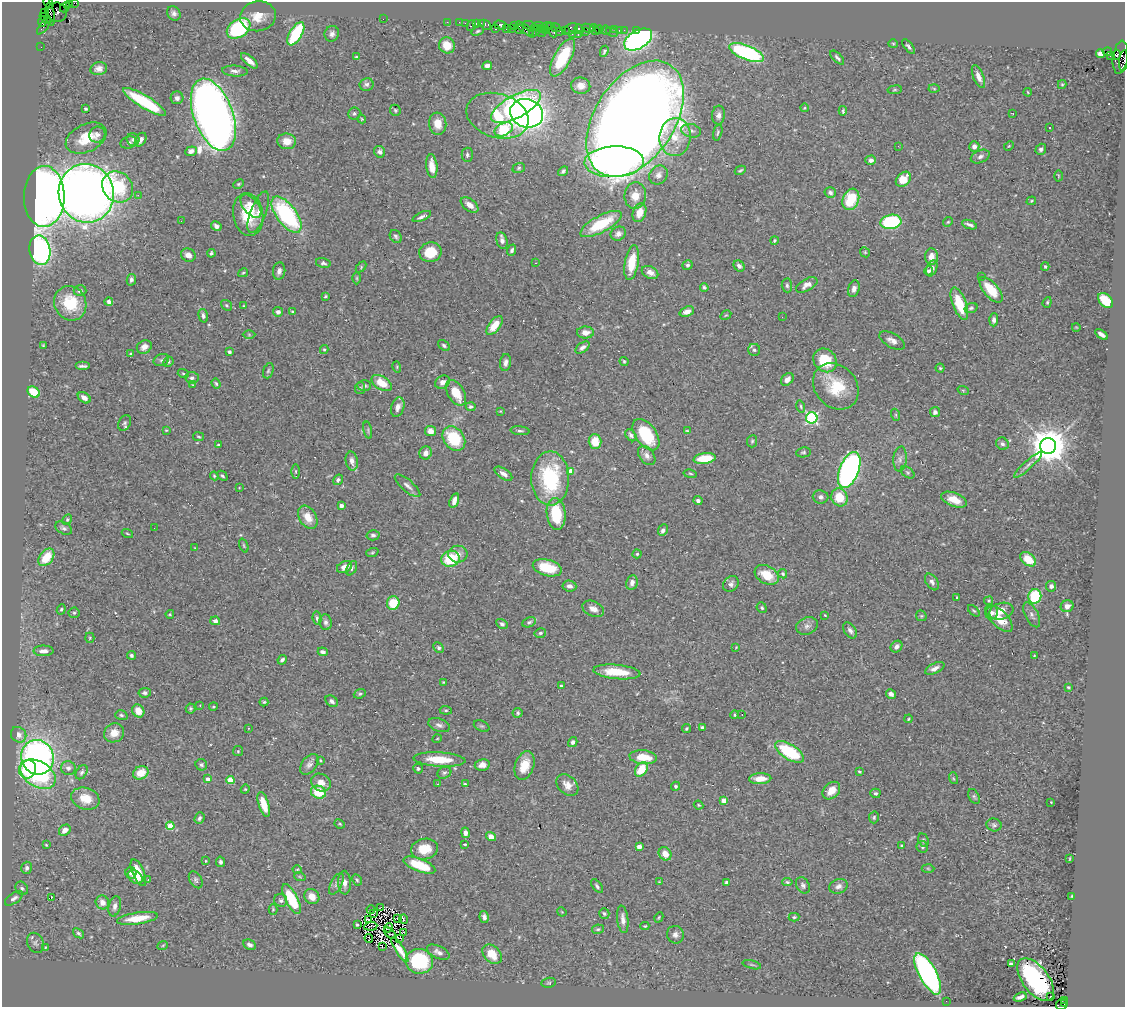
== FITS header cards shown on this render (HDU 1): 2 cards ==
NAXIS1  =                 1123
NAXIS2  =                 1005

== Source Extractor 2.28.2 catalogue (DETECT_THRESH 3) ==
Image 1123 x 1005 px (HDU 1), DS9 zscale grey, 1 PNG px = 1 image px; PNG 1127 x 1009 px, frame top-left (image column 1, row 1005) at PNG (2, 2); each listed source drawn as its Kron ellipse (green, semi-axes under 4 px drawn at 4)
Background 0.774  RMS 0.039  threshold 0.117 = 3 sigma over >= 5 px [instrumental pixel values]
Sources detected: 510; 3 with non-positive FLUX_AUTO (blend fragments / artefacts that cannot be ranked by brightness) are neither listed nor drawn; of the other 507, the 500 brightest by FLUX_AUTO listed and drawn (7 fainter detections omitted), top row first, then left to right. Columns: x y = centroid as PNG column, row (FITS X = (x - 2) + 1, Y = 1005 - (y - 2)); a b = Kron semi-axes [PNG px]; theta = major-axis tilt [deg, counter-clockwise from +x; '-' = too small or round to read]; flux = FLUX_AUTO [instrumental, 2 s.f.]
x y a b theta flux
48 3 6 3 -52 30
69 3 3 2 - 61
75 3 5 2 - 43
65 7 6 2 45 82
57 12 10 9 - 600
45 13 3 3 - 51
174 13 7 6 - 8.9
50 14 12 4 -81 500
258 16 18 15 11 51
45 18 7 2 -39 160
383 19 2 2 - 78
42 21 5 3 - 90
447 22 2 2 - 27
459 22 2 2 - 39
465 23 2 2 - 26
476 23 3 2 - 82
481 24 3 2 - 57
471 25 5 3 - 190
486 25 6 4 -42 410
500 25 6 4 -17 170
44 26 10 3 53 94
514 26 4 3 - 62
530 26 8 4 -22 260
538 26 6 2 4 250
548 26 5 2 - 57
556 27 5 3 - 120
239 28 13 9 34 270
495 28 3 3 - 130
588 28 6 4 -25 190
506 29 2 2 - 100
511 29 3 2 - 47
519 29 5 4 - 260
525 29 10 4 -36 360
541 29 4 3 - 200
545 29 4 3 - 100
571 29 7 5 37 200
579 29 5 3 - 210
599 29 4 3 - 140
615 29 3 3 - 110
552 30 8 3 -66 240
565 30 2 2 - 63
595 30 6 3 -57 130
605 30 5 4 - 31
619 30 2 2 - 15
624 30 2 2 - 29
636 30 3 2 - 25
478 31 6 4 27 4
535 31 7 3 46 120
560 31 2 2 - 30
585 31 3 2 - 89
541 32 5 3 - 320
612 32 6 3 -18 49
296 34 13 6 60 190
332 34 8 7 - 11
572 34 2 2 - 100
578 35 3 2 - 170
638 40 15 9 30 790
893 44 5 4 - 2.8
447 45 8 7 - 36
908 46 9 3 -52 5.3
41 47 2 2 - 21
604 51 5 3 - 4
1107 52 4 3 - 480
747 53 18 7 -22 380
1100 54 4 4 - 17
1117 55 5 4 - 440
1110 56 3 2 - 18
356 57 3 3 - 3.2
1120 57 16 7 82 770
563 58 21 8 61 140
837 58 9 3 -46 5.8
249 61 10 4 -41 20
1123 61 11 3 85 360
487 66 5 4 - 11
99 69 8 6 10 14
235 71 13 5 -3 11
978 76 12 5 -68 16
366 84 7 6 - 8.4
1062 84 4 4 - 2.8
581 86 9 8 - 22
934 89 5 3 - 2.4
895 90 7 3 8 3.3
1028 92 4 3 - 1.9
177 98 6 6 - 8.7
145 102 25 6 -31 160
516 106 28 11 29 460
804 108 4 3 - 2.3
86 109 3 3 - 4.1
395 110 6 5 - 3.9
843 111 5 3 - 4.1
354 113 6 6 - 5.4
527 113 17 14 -19 1300
1013 113 3 2 - 1.7
213 115 38 19 -70 3300
718 115 9 6 82 12
497 116 32 22 -17 120
362 119 4 4 - 2.4
635 119 64 40 57 8700
438 124 11 8 -83 36
1049 127 2 2 - 2.1
504 129 10 6 27 220
691 131 10 6 -14 11
718 132 8 4 75 4.4
97 135 8 7 - 11
675 137 19 15 84 64
86 138 22 14 26 65
133 139 6 6 - 6.9
141 140 7 5 58 11
287 141 9 8 - 28
129 142 8 6 17 5.8
898 146 3 2 - 2.5
974 146 5 5 - 12
1009 146 5 4 - 2.7
1041 149 6 5 - 6.7
191 151 6 4 21 11
380 152 6 5 - 8.1
467 155 7 5 -89 6
980 156 10 6 24 9.6
871 160 5 4 - 9.4
614 162 30 15 2 610
432 166 12 5 -85 32
519 168 6 5 - 4.1
740 170 6 3 29 3.4
563 171 5 3 - 5.3
658 175 10 8 49 14
1058 176 5 3 - 2.5
903 179 8 6 45 40
238 184 6 4 27 3.3
118 187 16 14 -46 150
86 193 29 27 -76 2900
830 193 6 5 - 6.8
138 195 2 2 - 31
44 196 30 20 89 3000
635 196 13 11 85 32
851 199 11 8 68 98
1031 201 5 3 - 2.9
470 205 10 6 -38 23
251 206 13 7 -51 28
258 212 22 8 69 24
639 213 9 6 70 33
248 215 21 15 -81 94
287 215 21 10 -53 350
422 217 10 4 25 8
181 221 3 2 - 3.5
891 222 10 7 9 240
948 222 5 4 - 3.5
601 224 23 8 28 120
969 225 8 3 -20 7.1
216 226 5 4 - 9.7
618 234 8 6 33 12
396 236 7 5 -55 5.8
774 240 4 4 - 3.7
502 241 8 5 -75 10
40 250 15 10 -80 600
512 250 6 4 69 6.3
430 252 11 9 13 71
865 252 5 4 - 3.1
211 253 4 3 - 4.4
188 255 7 6 - 17
932 257 8 6 -87 24
323 263 7 5 -12 5.8
535 263 3 2 - 6
632 263 18 7 81 68
688 265 5 5 - 5.5
739 266 6 5 - 9.8
1045 266 4 3 - 3.8
361 267 6 4 48 3.3
932 268 8 5 69 12
279 271 9 6 82 11
929 271 5 3 - 6.3
650 272 9 6 -27 17
243 273 5 3 - 3.2
981 276 2 2 - 1.7
357 278 6 4 -90 3.5
131 280 6 4 79 6.5
787 285 7 5 -85 5.3
807 285 12 6 29 15
704 287 4 3 - 4
854 289 8 5 71 11
991 290 16 7 -50 73
80 291 6 5 - 9.2
325 296 4 3 - 3.5
1105 300 9 6 -47 83
109 302 4 4 - 8.3
1047 302 5 4 - 3.5
70 303 17 16 - 100
959 304 17 6 -69 83
226 305 6 4 -37 3.8
243 306 3 2 - 1.9
971 308 7 4 18 5.4
278 312 5 4 - 7.8
292 312 4 3 - 2.9
687 312 7 5 21 19
726 315 6 3 31 2.6
203 316 7 4 -75 7.7
782 317 3 2 - 3.1
994 320 6 4 88 7.7
494 326 11 5 53 44
1076 327 4 2 - 1.9
585 333 8 6 0 19
1101 334 7 3 -33 11
249 335 6 4 -1 3.4
892 341 14 7 -29 15
444 345 6 4 -40 4.9
43 346 3 2 - 2.6
144 347 8 6 31 15
582 347 8 4 37 9.2
324 349 4 4 - 3.1
754 350 6 6 - 6.2
229 352 4 3 - 8
131 354 4 3 - 3.7
161 360 8 6 19 6.2
825 360 13 11 -48 95
624 361 5 3 - 3.5
168 362 5 4 - 4.8
506 362 9 5 84 11
82 366 7 3 0 7.2
397 367 6 3 -73 2.8
940 368 4 4 - 3.2
268 371 8 5 70 5.4
183 374 6 3 -20 3.1
192 378 7 6 - 6.3
787 379 7 5 44 14
442 382 8 6 31 14
382 383 11 6 -31 43
216 384 5 4 - 4.1
193 385 4 4 - 2.4
364 386 7 5 -1 5.4
836 386 25 20 -48 110
360 388 6 5 - 4.5
963 390 5 3 - 2.5
34 392 7 5 -36 67
456 393 14 8 -60 58
84 398 7 5 -36 13
801 406 6 3 -72 3.5
398 407 10 6 73 13
471 407 5 4 - 6.5
500 411 4 3 - 2.2
935 412 5 5 - 11
896 415 6 4 -71 3.1
812 418 6 5 - 390
125 423 8 6 63 5.8
166 430 3 3 - 2.1
368 430 9 3 -78 4.3
431 431 5 5 - 21
520 431 9 4 -5 5.9
687 431 4 2 - 2.1
631 435 7 4 -51 7.6
646 435 18 10 -54 140
199 437 5 3 - 3
454 439 13 10 -52 120
752 441 6 5 - 4
595 442 7 6 - 45
1002 444 6 6 - 7.4
218 445 3 2 - 3.3
1048 446 8 8 - 6900
803 452 7 5 8 4.6
426 453 6 6 - 15
647 456 11 7 -53 14
705 458 11 5 8 78
900 459 12 6 84 12
352 461 9 6 -79 14
1028 465 18 4 42 11
849 470 19 9 69 910
296 471 7 3 -90 3.8
571 471 4 4 - 30
908 472 8 5 -38 4.9
503 474 10 5 -34 14
690 474 7 3 -10 3.3
214 476 4 4 - 3.1
222 476 6 3 -43 4.4
550 478 27 19 -90 230
338 480 5 4 - 7
407 486 16 5 -41 13
239 488 3 2 - 1.6
821 497 8 6 -6 8.2
839 497 9 8 - 62
454 500 7 4 72 15
954 500 13 6 -22 43
698 501 4 4 - 6.4
341 506 4 3 - 16
556 514 16 9 -84 120
308 517 12 8 -58 33
67 520 5 4 - 3.9
64 528 9 5 -27 7
154 528 2 2 - 1.4
663 530 6 4 64 8.7
127 533 6 2 -19 2.4
373 535 6 5 - 6.3
244 545 7 3 -69 3.2
195 548 4 3 - 1.9
372 552 6 4 20 3.4
458 554 9 8 - 19
637 554 4 4 - 4.1
46 557 10 6 52 69
450 559 9 8 - 99
1028 559 9 6 -40 59
344 567 8 5 25 21
352 568 7 5 63 5.1
547 568 15 8 -14 79
783 574 5 4 - 4.1
767 575 13 8 -29 59
932 582 9 6 -57 9.8
632 583 7 6 - 12
731 584 8 7 - 8.9
569 586 7 5 -6 10
1051 586 5 5 - 9.7
1035 596 7 6 - 140
957 597 4 3 - 2.4
989 601 4 4 - 3.4
393 603 7 6 - 57
1067 606 6 6 - 17
762 608 5 4 - 4.8
61 609 5 4 - 3.7
593 609 11 7 -25 18
974 611 7 3 -44 3.5
1001 611 12 8 15 25
74 613 5 5 - 4.5
992 613 7 6 - 9.7
170 614 4 4 - 2.7
825 615 3 2 - 2
1032 615 13 6 -63 12
921 616 6 5 - 3.8
317 618 7 4 -82 5.4
999 618 17 8 -44 57
215 621 5 4 - 11
326 622 8 6 -84 9
529 622 7 5 25 5.1
502 624 6 4 -32 5.8
807 626 11 8 21 12
850 630 9 5 -54 9.8
540 633 6 4 15 4.9
90 638 5 4 - 3.2
736 647 4 3 - 2.1
896 647 6 5 - 11
439 648 6 4 -46 5.3
43 651 10 5 0 15
323 652 5 4 - 9.6
131 655 4 4 - 5.1
1034 655 4 2 - 1.8
282 660 5 4 - 7.4
935 668 10 5 26 13
617 672 23 7 -5 69
443 682 4 3 - 2
561 686 3 3 - 3.4
1068 687 4 3 - 2.9
145 693 6 5 - 6.4
360 694 6 4 21 3.8
891 694 5 4 - 9.9
332 701 7 5 -38 7.1
264 702 4 4 - 3.1
200 705 2 2 - 1.6
213 707 4 3 - 2.6
190 708 5 5 - 3.9
446 710 6 4 -5 3.8
138 711 7 6 - 31
518 713 5 5 - 5.2
121 715 6 4 -17 4.6
735 715 4 4 - 3.2
742 715 2 2 - 2.7
908 719 4 3 - 2.3
439 725 11 6 -20 9.7
482 726 8 5 -25 4
248 728 4 2 - 1.7
702 728 4 3 - 5.7
686 729 4 3 - 4.4
114 733 10 9 - 31
19 735 8 7 - 14
437 739 4 3 - 2.1
573 742 5 4 - 7.4
238 751 5 5 - 4.1
789 752 16 7 -32 170
38 757 17 16 - 860
643 757 14 7 -6 54
439 759 26 7 -3 70
320 760 3 2 - 2.2
309 764 12 7 52 11
201 765 6 5 - 5.4
482 765 7 5 9 17
524 766 15 9 71 47
68 768 7 7 - 9.1
27 769 9 8 - 120
418 769 5 5 - 5.2
641 769 8 5 56 59
859 771 3 3 - 3.6
82 772 8 5 57 6.7
141 773 8 6 27 42
444 773 7 5 27 6
38 774 19 12 -32 240
953 778 6 4 -71 3.5
208 779 4 4 - 13
760 779 11 5 3 31
230 780 4 4 - 70
321 783 10 8 -31 22
437 784 3 2 - 12
465 784 4 4 - 2.9
567 785 12 9 -42 24
676 786 4 4 - 5.3
245 789 4 4 - 2.6
831 791 10 7 45 29
318 792 8 6 -19 66
875 793 5 4 - 6.5
974 796 8 5 -62 4.8
85 799 14 10 -19 44
724 800 4 4 - 25
1051 802 2 2 - 1.7
264 804 13 5 -73 47
699 805 5 3 - 3
874 817 6 5 - 4.9
199 818 6 4 69 6.3
340 824 5 3 - 2.8
994 825 7 6 - 6.2
170 826 4 4 - 67
65 830 6 5 - 18
465 833 5 4 - 11
491 837 5 4 - 19
923 840 7 5 -66 4.7
465 844 3 2 - 2.4
46 845 3 2 - 2.3
902 845 4 3 - 3.2
639 847 4 4 - 15
922 847 6 5 - 5.1
425 849 13 10 9 49
665 854 7 6 - 24
1070 859 3 2 - 2
206 861 4 3 - 2.2
220 862 5 4 - 6.5
419 865 17 6 -21 79
27 868 6 5 - 9.3
928 868 6 4 -2 3.2
297 869 4 3 - 2.2
131 873 6 5 - 13
138 873 14 6 -67 50
135 877 8 6 -40 24
300 877 6 3 -20 3
148 880 3 2 - 5.2
196 880 9 6 -59 6.8
357 880 6 4 -62 4
659 882 4 4 - 2.1
726 882 4 4 - 5.6
787 882 5 4 - 3.6
345 883 12 6 -88 15
336 884 12 5 63 8.7
803 885 9 6 -57 7.6
597 886 8 4 -53 6
838 886 9 7 18 11
22 888 7 6 - 5.9
312 896 8 7 - 26
1072 896 3 2 - 1.8
14 898 10 5 36 9
51 898 3 2 - 29
291 899 16 6 -62 120
281 900 7 6 - 8
102 902 7 6 - 19
115 906 10 6 77 11
380 907 4 2 - 2.1
273 909 5 4 - 3.1
371 909 4 2 - 2.7
562 912 5 3 - 2.1
374 913 3 2 - 2
604 913 5 5 - 5.6
484 917 6 4 -77 10
659 917 5 3 - 2.8
794 917 5 4 - 3.7
137 918 21 6 9 60
397 918 2 2 - 1.6
368 919 4 2 - 3.6
404 919 5 2 - 5.9
623 919 14 5 -83 15
357 925 3 3 - 4.4
371 926 6 2 6 2.8
645 926 4 3 - 2.4
388 928 5 2 - 3
598 929 6 4 12 3.9
78 933 6 4 -39 4.7
390 933 7 2 -42 1.5
404 933 4 2 - 1.9
675 935 9 8 - 13
369 938 4 2 - 1.8
400 938 3 3 - 280
35 943 10 8 -63 8.9
163 945 5 3 - 2.7
250 945 6 4 -27 10
382 946 2 2 - 310
46 947 3 3 - 2
400 950 14 4 -58 23
438 952 12 6 -25 12
492 954 11 8 -46 46
419 961 14 12 -10 210
1011 963 4 2 - 4.2
752 965 9 3 -15 3.6
928 974 23 9 -61 700
1036 980 25 13 -53 390
549 983 7 5 7 4.2
1020 997 7 3 22 11
1050 997 3 2 - 2.6
1064 1000 3 2 - 220
946 1001 2 2 - 2.7
1061 1004 6 5 - 290
1064 1004 3 2 - 130
At the frame edge (FLAGS 8, measured only in part): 5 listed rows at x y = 48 3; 69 3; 75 3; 1123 61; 1061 1004
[7 fainter detections neither listed nor drawn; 3 non-positive-flux detections neither listed nor drawn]